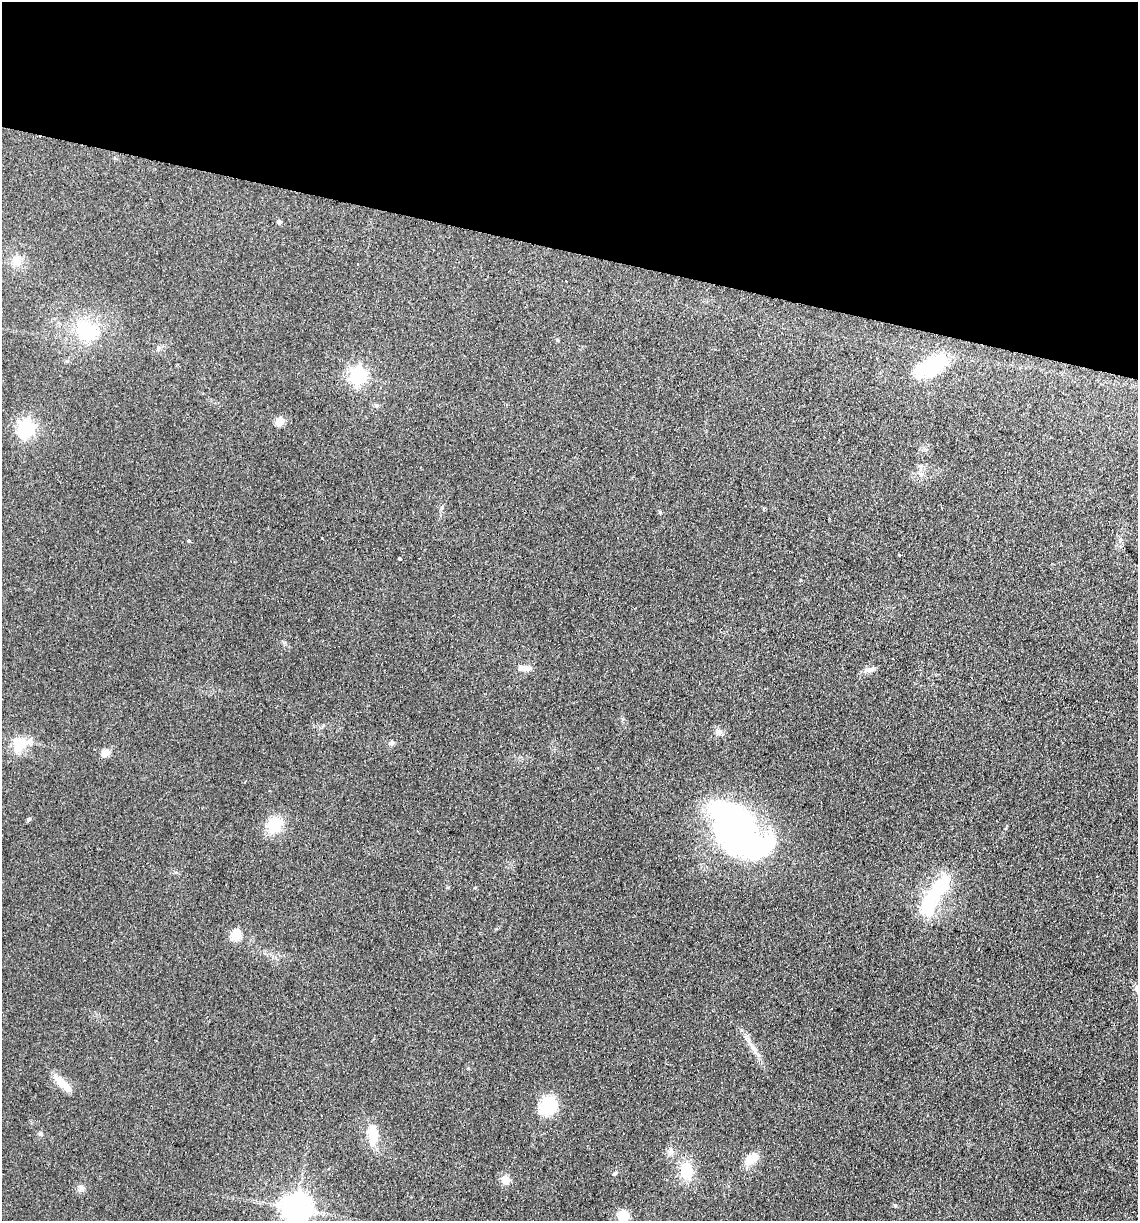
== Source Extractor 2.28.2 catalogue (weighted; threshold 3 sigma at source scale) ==
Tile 2 of 4 x 4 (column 2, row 1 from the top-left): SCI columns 1311-2446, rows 3670-4888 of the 5008 x 4901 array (HDU 1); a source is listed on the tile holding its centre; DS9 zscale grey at full resolution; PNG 1140 x 1223 px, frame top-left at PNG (2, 2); no overlay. Shown black and unused: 21% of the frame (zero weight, under 2 of 3 exposures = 3% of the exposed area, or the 3 px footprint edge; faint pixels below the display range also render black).
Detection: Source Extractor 2.28.2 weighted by HDU 2 'WHT'; one run over the whole footprint, this tile lists its part. Background 0.111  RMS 0.01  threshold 0.0449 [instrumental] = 3 sigma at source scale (4.5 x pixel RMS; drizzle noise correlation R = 1.50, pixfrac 1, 0.05/0.05 arcsec/px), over >= 5 px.
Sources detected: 43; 1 inside a brighter object's white glare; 3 cosmic-ray / hot-pixel residue — not listed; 1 inside a brighter listed object's ellipse — not listed separately; the other 38 listed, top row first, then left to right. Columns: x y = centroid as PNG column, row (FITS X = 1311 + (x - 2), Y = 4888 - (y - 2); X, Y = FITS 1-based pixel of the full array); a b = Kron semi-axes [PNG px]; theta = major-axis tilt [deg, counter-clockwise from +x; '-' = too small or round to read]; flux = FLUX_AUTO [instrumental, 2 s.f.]
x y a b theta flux
279 222 4 4 - 3.3
16 261 13 11 50 11
86 331 29 23 -18 50
557 340 5 4 - 1.1
159 348 6 4 -72 1.6
931 366 33 16 30 72
358 376 7 6 - 300
280 421 5 5 - 37
26 428 7 7 - 300
763 508 5 3 - 1
660 512 5 3 - 0.94
899 555 3 3 - 3.9
399 558 4 3 - 6.9
528 668 14 7 15 4.7
870 670 17 5 15 4.3
718 732 10 9 - 4.8
391 743 8 6 30 2.3
20 745 22 18 37 22
104 753 11 9 41 6.2
28 819 5 5 - 1.7
274 825 18 15 46 27
746 841 71 32 -20 240
934 895 57 17 55 76
236 935 5 5 - 58
753 1048 13 5 -49 5.3
63 1084 26 8 -42 16
548 1106 19 16 57 40
40 1134 6 5 - 1.8
373 1134 25 12 -89 20
670 1152 10 7 63 4.2
751 1158 18 10 37 13
686 1171 18 13 -87 25
614 1173 7 3 19 1.2
505 1179 5 5 - 30
81 1187 7 5 47 2.7
895 1205 5 4 - 1.6
296 1208 9 9 - 1400
623 1216 11 11 - 16
Isophote crosses this tile's border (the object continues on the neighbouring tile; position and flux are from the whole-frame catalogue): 1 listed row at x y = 296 1208
Unlisted compact peaks at least as high as the median listed source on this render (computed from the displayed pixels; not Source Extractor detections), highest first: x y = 189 541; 442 507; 284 643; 800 580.